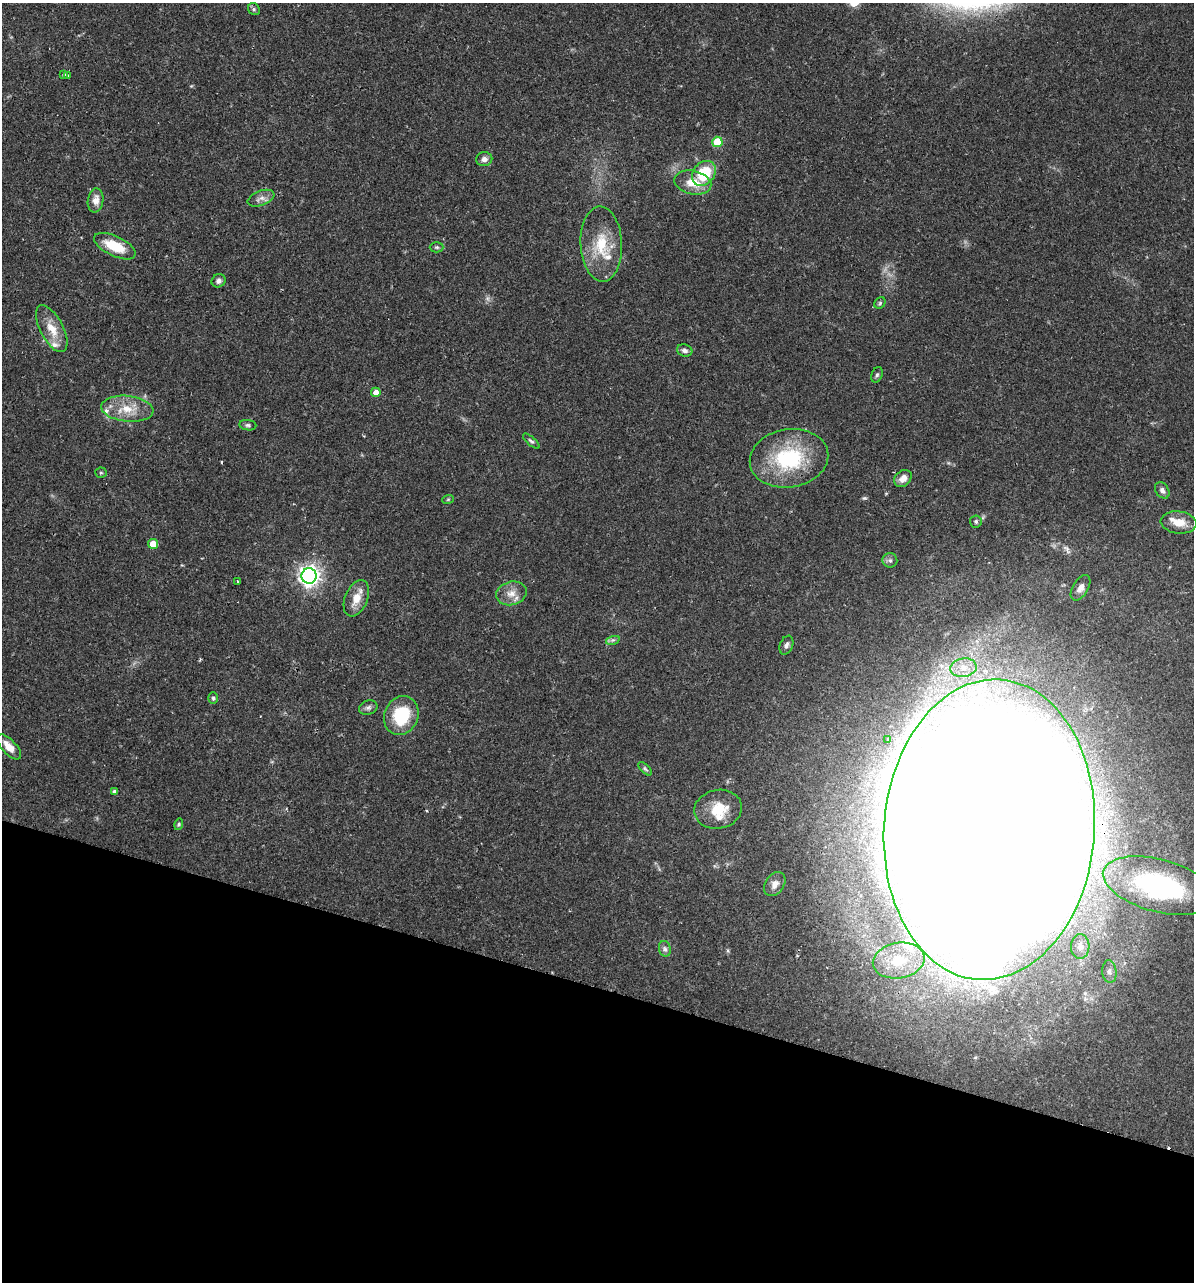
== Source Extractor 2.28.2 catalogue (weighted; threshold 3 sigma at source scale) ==
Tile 15 of 4 x 4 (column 3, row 4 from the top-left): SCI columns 2564-3755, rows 23-1302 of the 5251 x 5158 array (HDU 1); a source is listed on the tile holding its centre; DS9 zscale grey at full resolution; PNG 1196 x 1284 px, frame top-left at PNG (2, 3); each listed source drawn as its Kron ellipse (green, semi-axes under 4 px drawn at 4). Shown black and unused: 23% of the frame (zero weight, under 2 of 3 exposures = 3% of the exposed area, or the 3 px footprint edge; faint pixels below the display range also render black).
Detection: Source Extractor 2.28.2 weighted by HDU 2 'WHT'; one run over the whole footprint, this tile lists its part. Background 0.0649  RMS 0.005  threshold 0.0226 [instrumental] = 3 sigma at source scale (4.5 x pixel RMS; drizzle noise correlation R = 1.50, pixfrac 1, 0.05/0.05 arcsec/px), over >= 5 px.
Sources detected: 62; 1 too faint to see at this stretch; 2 cosmic-ray / hot-pixel residue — neither listed nor drawn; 5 inside a brighter listed object's ellipse — not listed separately; the other 54 listed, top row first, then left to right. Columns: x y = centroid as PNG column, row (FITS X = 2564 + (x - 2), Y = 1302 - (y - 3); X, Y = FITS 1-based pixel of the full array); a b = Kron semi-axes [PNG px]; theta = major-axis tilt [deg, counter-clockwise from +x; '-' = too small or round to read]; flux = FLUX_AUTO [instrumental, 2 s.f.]
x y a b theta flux
254 9 6 5 - 1
64 74 4 3 - 0.97
68 75 3 3 - 0.48
717 142 5 5 - 17
484 159 8 7 - 2.3
704 173 14 10 51 21
693 183 19 12 -12 9.4
261 198 14 7 20 2.9
96 200 12 7 82 4.2
601 244 38 21 -87 20
115 246 22 10 -26 14
437 247 7 5 -1 0.93
218 281 7 6 - 1.8
880 303 6 5 - 0.84
52 329 26 11 -62 9.3
685 350 8 6 -18 1.9
877 375 8 5 70 1.1
376 392 5 4 - 3.2
127 409 26 13 -6 11
248 425 8 5 -6 1.1
531 441 10 4 -41 1.1
789 458 39 29 9 44
101 473 5 5 - 0.74
903 478 10 7 43 4.2
1162 490 9 6 -55 2.1
448 499 6 3 19 0.63
976 521 6 6 - 1
1179 522 18 11 -6 7.9
153 544 5 5 - 8
890 560 7 7 - 1.5
309 576 7 7 - 310
238 581 3 2 - 0.51
1081 588 14 7 59 3.2
511 593 15 11 14 5.5
356 598 19 11 67 7.5
613 640 7 4 17 1.1
786 645 10 6 68 1.8
963 668 13 9 7 5.5
213 698 5 5 - 0.91
368 708 9 7 20 1.6
401 716 20 16 66 23
888 739 4 4 - 0.84
9 747 16 7 -47 5.8
645 769 8 4 -44 0.88
114 792 4 4 - 1.2
718 809 24 19 11 14
179 824 6 4 74 0.72
989 830 150 105 86 6000
775 884 13 9 54 3.5
1159 886 57 26 -15 76
1080 946 12 9 87 3.8
665 949 8 6 -75 1.5
899 961 26 17 9 25
1109 972 11 7 -84 2.1
Overlapping masked pixels (flux is a lower limit): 1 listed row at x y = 989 830